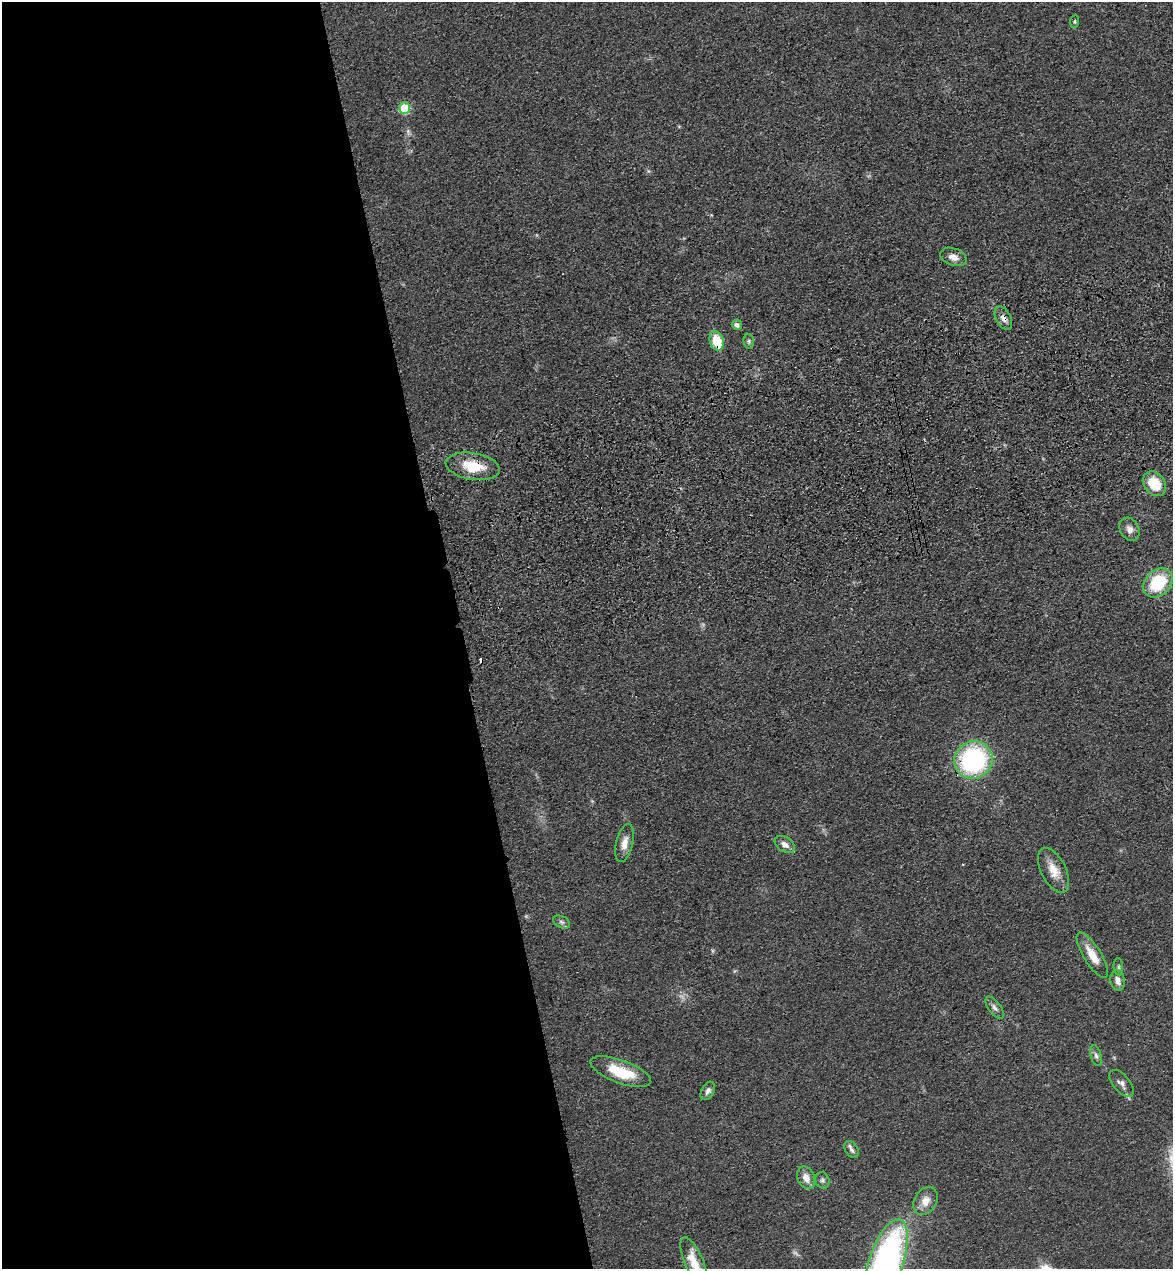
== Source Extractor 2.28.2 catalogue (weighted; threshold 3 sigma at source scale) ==
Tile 9 of 4 x 4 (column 1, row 3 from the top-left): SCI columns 184-1354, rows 1384-2650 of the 5166 x 5303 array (HDU 1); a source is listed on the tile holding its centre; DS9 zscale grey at full resolution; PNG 1175 x 1271 px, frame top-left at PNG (2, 2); each listed source drawn as its Kron ellipse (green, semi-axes under 4 px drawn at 4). Shown black and unused: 39% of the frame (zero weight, under 3 of 4 exposures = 6% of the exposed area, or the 3 px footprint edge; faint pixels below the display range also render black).
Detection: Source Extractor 2.28.2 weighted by HDU 2 'WHT'; one run over the whole footprint, this tile lists its part. Background 0.0693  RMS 0.0071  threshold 0.0318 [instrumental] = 3 sigma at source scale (4.5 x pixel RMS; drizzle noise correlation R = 1.50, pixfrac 1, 0.05/0.05 arcsec/px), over >= 5 px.
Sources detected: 32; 1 cosmic-ray / hot-pixel residue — neither listed nor drawn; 1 inside a brighter listed object's ellipse — not listed separately; the other 30 listed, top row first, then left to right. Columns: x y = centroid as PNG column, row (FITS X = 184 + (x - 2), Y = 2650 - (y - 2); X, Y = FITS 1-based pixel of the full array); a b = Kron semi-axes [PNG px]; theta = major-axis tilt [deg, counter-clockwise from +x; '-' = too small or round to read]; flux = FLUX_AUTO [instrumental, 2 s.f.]
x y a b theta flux
1075 22 6 4 84 1
404 108 5 5 - 35
953 257 14 8 -19 5.6
1003 318 12 7 -62 4
737 325 5 5 - 2.5
717 341 10 7 -71 20
749 341 7 5 -83 1.7
473 466 27 13 -9 21
1154 484 13 10 -52 17
1129 529 12 9 -62 4.2
1158 583 16 12 44 34
973 760 19 18 - 100
625 843 19 8 77 6.6
785 845 11 7 -34 4.6
1054 870 24 12 -63 11
562 922 9 5 -27 2
1092 955 26 9 -58 12
1118 967 8 5 -86 1.4
1118 980 10 7 -79 4.5
995 1008 13 6 -52 2.8
1096 1055 11 5 -74 2.1
621 1072 32 11 -20 25
1122 1083 16 8 -50 4
708 1091 10 6 60 2.7
851 1150 9 6 -57 2.4
806 1178 12 8 -65 6.2
822 1180 8 7 - 2.1
925 1201 15 11 58 7.7
694 1262 26 9 -67 13
886 1262 45 17 72 270
Overlapping masked pixels (flux is a lower limit): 4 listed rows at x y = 1003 318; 717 341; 473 466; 973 760
Isophote crosses this tile's border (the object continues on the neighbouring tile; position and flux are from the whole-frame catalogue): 2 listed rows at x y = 694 1262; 886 1262